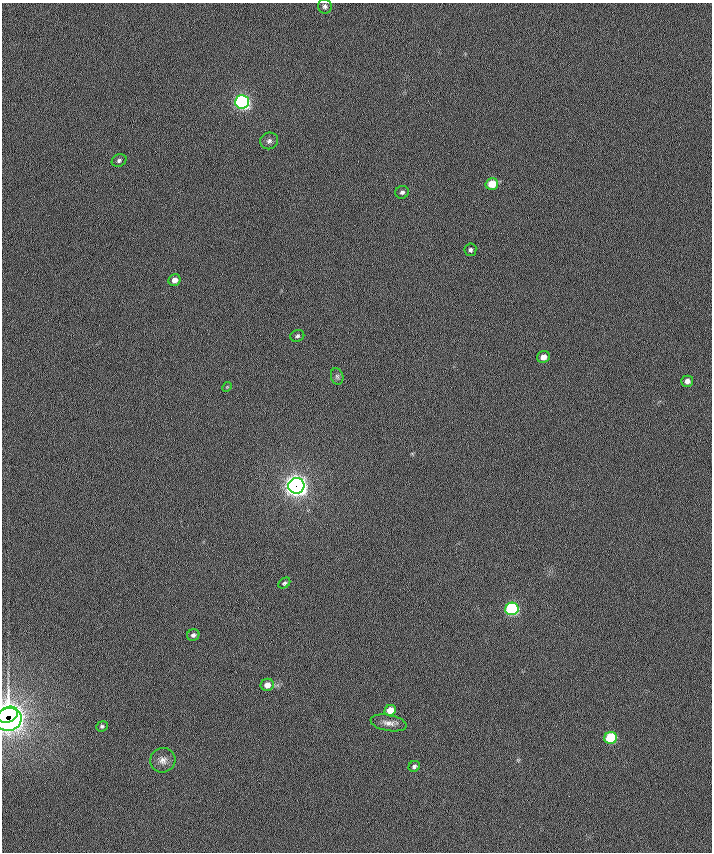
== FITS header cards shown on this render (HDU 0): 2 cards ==
NAXIS1  =                  710 /
NAXIS2  =                  850 /

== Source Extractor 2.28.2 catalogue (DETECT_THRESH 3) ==
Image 710 x 850 px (HDU 0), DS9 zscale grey, 1 PNG px = 1 image px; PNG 714 x 854 px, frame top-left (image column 1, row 850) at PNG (2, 3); each listed source drawn as its Kron ellipse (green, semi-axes under 4 px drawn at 4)
Background -0.708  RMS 8.1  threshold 24.2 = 3 sigma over >= 5 px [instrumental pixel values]
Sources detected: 26; all 26 listed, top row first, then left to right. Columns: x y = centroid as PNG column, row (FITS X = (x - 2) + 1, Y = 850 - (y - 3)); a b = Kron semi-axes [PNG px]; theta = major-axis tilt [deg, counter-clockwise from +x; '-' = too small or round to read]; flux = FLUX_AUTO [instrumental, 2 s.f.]
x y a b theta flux
325 6 7 6 - 1600
242 102 7 7 - 170000
269 141 9 8 - 2200
119 160 8 6 27 1500
492 184 6 6 - 11000
402 192 7 6 - 1700
470 250 6 6 - 1500
175 280 6 5 - 3700
297 336 7 5 20 1200
543 357 6 6 - 4600
337 376 8 6 -73 1400
687 381 6 5 - 3000
227 387 5 4 - 590
296 486 8 8 - 460000
284 583 6 4 38 990
512 609 6 6 - 82000
193 635 6 5 - 1500
267 685 6 6 - 4400
390 710 6 5 - 7200
8 715 10 7 23 83000
8 719 13 11 14 190000
388 723 18 8 -10 3800
102 726 6 5 - 1100
611 738 6 6 - 36000
163 760 13 12 - 4200
414 766 6 5 - 1400